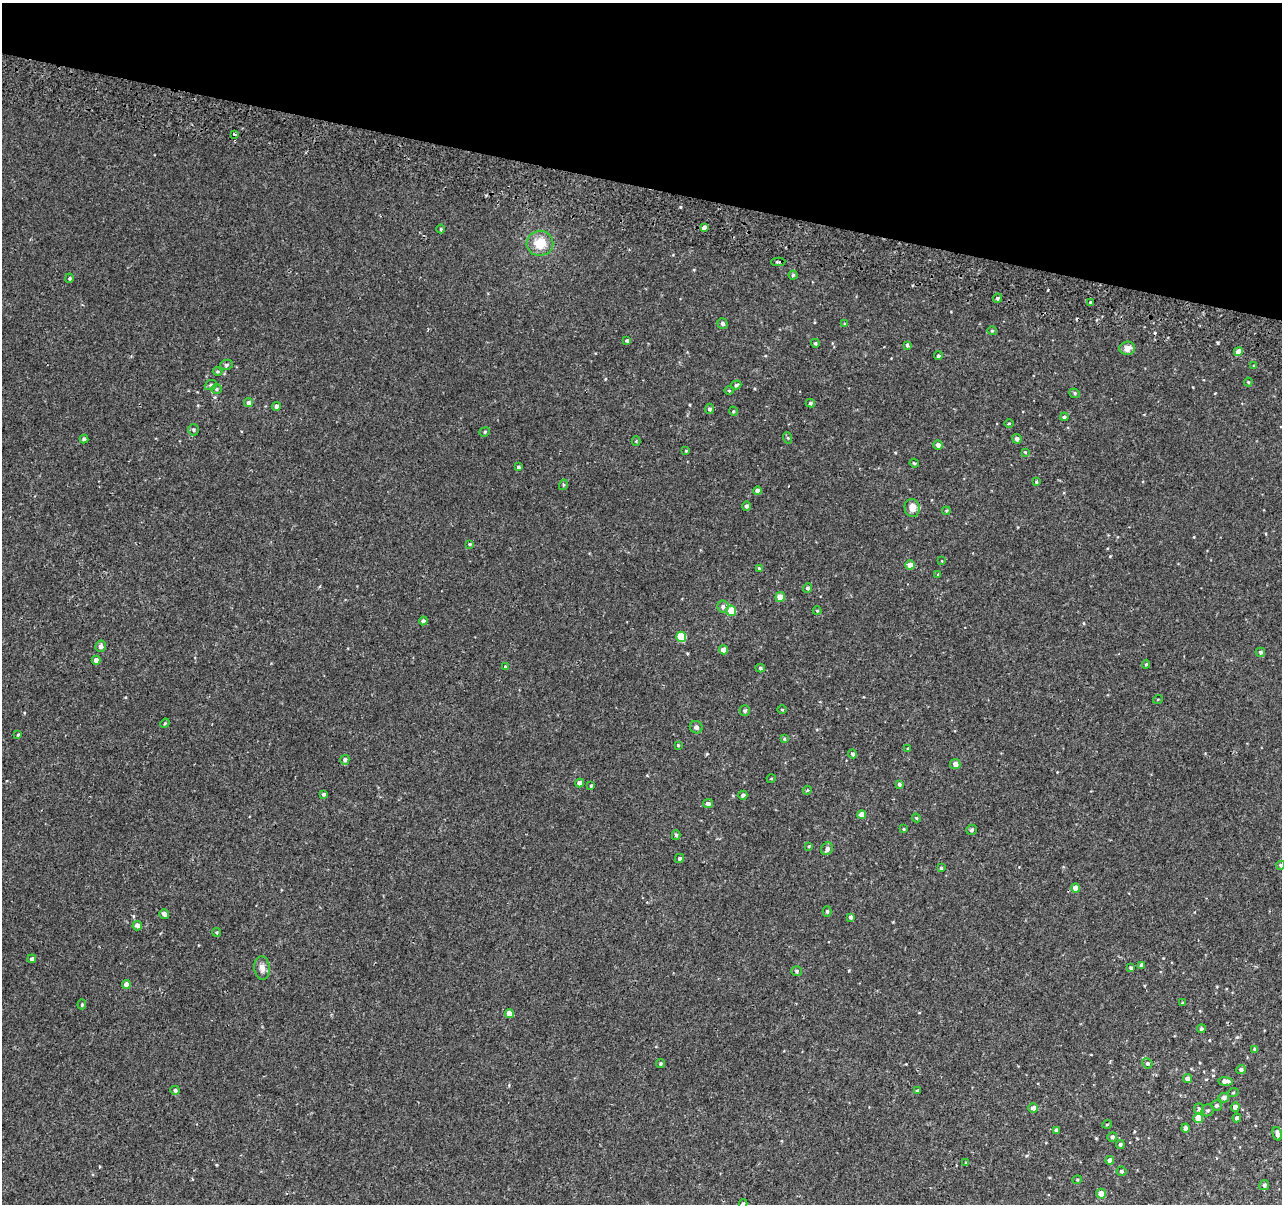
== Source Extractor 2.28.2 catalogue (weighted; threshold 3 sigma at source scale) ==
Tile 2 of 4 x 4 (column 2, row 1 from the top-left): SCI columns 1303-2582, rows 3935-5136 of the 5158 x 5405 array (HDU 1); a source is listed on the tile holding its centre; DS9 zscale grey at full resolution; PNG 1284 x 1206 px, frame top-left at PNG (2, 3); each listed source drawn as its Kron ellipse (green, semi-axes under 4 px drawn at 4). Shown black and unused: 15% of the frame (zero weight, under 2 of 3 exposures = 3% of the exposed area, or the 3 px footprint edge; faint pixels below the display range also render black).
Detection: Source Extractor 2.28.2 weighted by HDU 2 'WHT'; one run over the whole footprint, this tile lists its part. Background 0.00219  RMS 0.0029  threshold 0.013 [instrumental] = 3 sigma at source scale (4.5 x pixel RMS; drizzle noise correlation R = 1.50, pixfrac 1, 0.0396/0.0396 arcsec/px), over >= 5 px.
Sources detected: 147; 1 cosmic-ray / hot-pixel residue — neither listed nor drawn; the other 146 listed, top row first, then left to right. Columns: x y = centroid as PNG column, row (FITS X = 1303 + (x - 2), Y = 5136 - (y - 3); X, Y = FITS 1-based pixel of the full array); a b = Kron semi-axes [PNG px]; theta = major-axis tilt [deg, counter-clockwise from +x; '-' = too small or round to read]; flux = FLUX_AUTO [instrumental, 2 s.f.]
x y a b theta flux
234 134 4 3 - 2
704 227 4 3 - 3.2
441 229 4 4 - 0.33
540 243 13 12 - 5.5
778 262 7 3 1 0.57
793 275 4 4 - 0.39
69 278 5 4 - 0.39
998 298 4 4 - 0.55
1090 302 3 3 - 0.37
722 324 5 5 - 0.73
845 324 4 4 - 0.35
992 331 4 4 - 0.34
627 341 3 3 - 0.46
815 343 4 4 - 0.41
907 345 4 3 - 1.3
1127 348 8 7 - 1.9
1238 352 4 4 - 2.3
938 356 4 4 - 0.53
226 365 6 5 - 0.53
1254 366 4 3 - 0.31
217 372 5 4 - 0.36
1248 382 4 4 - 0.3
211 385 6 5 - 0.46
736 385 5 4 - 0.48
217 389 5 4 - 0.42
729 391 5 3 - 0.26
1075 393 5 4 - 0.44
248 403 4 4 - 0.63
810 403 5 4 - 0.41
276 406 4 4 - 0.69
709 409 5 4 - 0.71
733 411 4 3 - 0.27
1064 417 4 4 - 0.51
1009 423 5 3 - 0.25
194 430 6 5 - 0.5
485 432 5 4 - 0.41
788 438 6 3 -72 0.32
84 439 4 4 - 0.76
1017 439 5 4 - 0.86
636 441 4 4 - 0.24
938 445 4 4 - 1
686 451 3 3 - 0.26
1025 452 4 3 - 0.22
914 463 5 3 - 0.28
518 467 4 4 - 0.51
1036 482 3 3 - 0.33
563 485 5 3 - 0.31
757 491 4 4 - 1.4
746 506 4 4 - 0.67
912 508 9 7 -78 2.7
946 511 4 3 - 0.28
470 544 4 3 - 0.3
942 561 4 2 - 0.18
910 565 4 4 - 2.4
759 568 4 4 - 0.31
938 575 4 3 - 0.33
808 588 5 4 - 0.59
780 597 5 4 - 3.5
723 607 6 5 - 0.82
731 611 5 5 - 5
817 611 4 4 - 0.29
423 621 4 4 - 0.76
681 637 5 5 - 8.8
100 646 5 5 - 1
723 650 4 4 - 2.1
1260 652 5 4 - 0.63
96 660 4 4 - 1.3
1146 664 4 4 - 0.38
505 666 4 4 - 0.27
760 668 5 4 - 0.43
1158 699 5 3 - 0.22
782 710 5 3 - 0.22
745 711 5 5 - 0.54
165 723 5 4 - 0.28
696 727 6 6 - 0.9
18 735 4 3 - 0.28
784 739 4 3 - 0.28
678 745 4 3 - 0.29
908 749 3 3 - 0.28
853 754 4 4 - 0.59
345 760 5 4 - 0.67
955 764 5 5 - 1.4
771 779 4 3 - 0.21
580 783 4 4 - 1.7
899 784 4 4 - 0.56
591 786 4 3 - 0.32
807 790 4 3 - 0.36
324 794 4 4 - 0.58
743 795 4 4 - 0.65
708 804 5 4 - 0.94
862 815 4 4 - 2.5
916 818 4 4 - 0.29
903 829 3 2 - 0.23
971 830 5 5 - 0.63
676 835 5 4 - 0.46
809 846 4 3 - 0.29
827 849 7 5 53 0.98
679 858 5 4 - 0.69
1281 865 4 4 - 0.59
941 868 4 4 - 0.49
1076 888 4 4 - 3.3
827 911 5 4 - 0.54
164 914 5 5 - 1.1
851 917 4 3 - 0.7
137 926 5 4 - 1
217 932 4 4 - 0.31
32 959 4 4 - 0.77
1142 965 4 4 - 1.2
262 968 12 8 -82 1.6
1131 968 3 3 - 0.52
796 971 5 5 - 0.55
126 984 4 4 - 1.8
1182 1003 3 3 - 0.28
82 1005 5 4 - 0.4
509 1014 4 4 - 2.3
1201 1029 4 4 - 0.49
1254 1049 4 3 - 0.29
1147 1063 5 5 - 0.55
660 1064 4 4 - 0.48
1241 1070 4 4 - 0.81
1188 1079 4 4 - 1.4
1225 1081 7 4 -6 1.7
175 1090 4 4 - 0.66
917 1091 4 3 - 0.29
1233 1093 5 3 - 0.25
1224 1098 5 5 - 1.1
1217 1105 5 5 - 0.49
1235 1107 4 4 - 1.4
1033 1108 5 4 - 1.1
1199 1109 5 5 - 0.73
1208 1110 6 5 - 0.53
1198 1118 5 5 - 3.4
1237 1118 4 4 - 0.77
1107 1124 5 3 - 0.23
1185 1128 4 4 - 0.8
1056 1130 4 4 - 0.61
1277 1134 7 4 -74 1.2
1112 1137 5 5 - 0.6
1120 1144 4 4 - 0.6
1110 1160 4 4 - 1.3
966 1163 4 3 - 0.27
1121 1171 5 5 - 0.55
1077 1180 4 4 - 0.29
1264 1185 5 5 - 0.78
1101 1194 5 5 - 2.3
743 1204 4 3 - 0.41
Overlapping masked pixels (flux is a lower limit): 1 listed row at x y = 778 262
Isophote crosses this tile's border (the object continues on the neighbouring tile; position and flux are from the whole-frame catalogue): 2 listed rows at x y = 1281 865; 743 1204